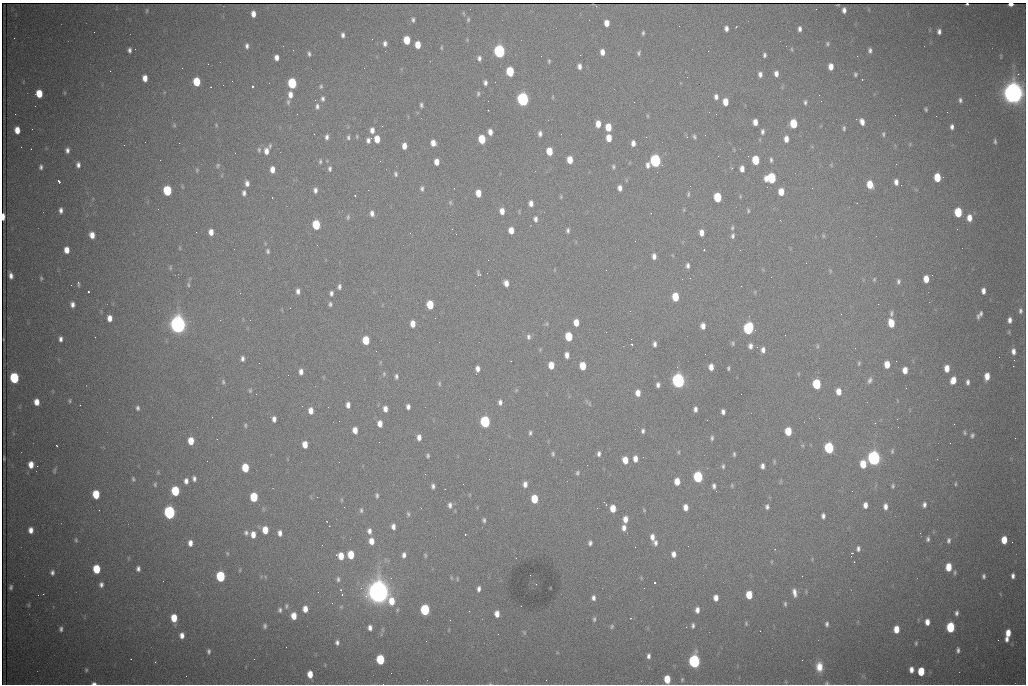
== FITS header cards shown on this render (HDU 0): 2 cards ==
NAXIS1  =                 1024 /fastest changing axis
NAXIS2  =                  682 /next to fastest changing axis

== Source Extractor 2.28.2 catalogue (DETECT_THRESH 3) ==
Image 1024 x 682 px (HDU 0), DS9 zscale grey, 1 PNG px = 1 image px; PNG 1028 x 686 px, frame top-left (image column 1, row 682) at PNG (2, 3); no overlay
Background 2280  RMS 29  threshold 87.7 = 3 sigma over >= 5 px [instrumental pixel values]
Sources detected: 469; all 469 listed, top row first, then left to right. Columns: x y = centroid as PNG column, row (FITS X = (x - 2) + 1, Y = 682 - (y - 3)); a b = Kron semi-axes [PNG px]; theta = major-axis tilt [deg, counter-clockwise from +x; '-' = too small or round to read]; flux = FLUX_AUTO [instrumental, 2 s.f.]
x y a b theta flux
967 4 3 3 - 2.7e+03
1011 4 4 3 - 2.1e+04
816 9 2 2 - 9.4e+02
147 10 7 3 89 2.4e+03
844 10 5 4 - 8.2e+03
253 14 6 4 -87 1.3e+04
413 20 6 4 -82 4.5e+03
468 20 5 4 - 3.0e+03
606 23 6 4 -85 1.7e+04
736 27 3 2 - 1.4e+03
726 28 5 4 - 7.5e+03
800 29 5 3 - 6.4e+03
94 32 2 2 - 1.2e+03
939 32 5 4 - 7.2e+03
643 33 5 3 - 3.3e+03
343 35 5 4 - 5.5e+03
14 38 3 2 - 1.5e+03
372 39 2 2 - 1.1e+03
407 40 6 5 - 5.0e+04
467 40 4 4 - 1.7e+03
385 43 6 5 - 6.8e+03
827 44 5 4 - 3.1e+03
418 45 6 5 - 2.6e+04
247 46 7 4 -85 5.8e+03
441 48 4 3 - 2.2e+03
792 49 7 3 -82 2.2e+03
129 50 5 4 - 6.0e+03
293 50 2 2 - 9.9e+02
870 50 6 4 90 5.9e+03
499 51 7 5 -84 4.6e+05
602 52 6 5 - 1.3e+04
639 53 5 4 - 3.8e+03
309 54 5 4 - 4.1e+03
764 55 4 3 - 4.1e+03
857 56 2 2 - 2.4e+03
1001 56 6 3 -82 1.7e+03
276 57 5 4 - 1.1e+04
479 58 6 5 - 6.2e+03
549 61 6 4 90 2.7e+03
208 64 3 2 - 2.9e+03
579 66 6 4 -88 9.1e+03
831 67 6 5 - 1.6e+04
110 71 2 2 - 8.3e+02
510 71 7 5 -86 1.0e+05
760 74 6 4 -89 7.2e+03
776 74 6 4 -86 9.3e+03
855 74 5 4 - 3.6e+03
1018 74 2 2 - 1.5e+04
687 77 2 2 - 1.0e+03
145 78 6 4 -84 1.7e+04
862 79 3 2 - 4.2e+03
197 82 6 5 - 6.3e+04
495 82 2 2 - 7.8e+02
292 83 7 5 -86 1.4e+05
485 83 6 5 - 6.2e+03
252 86 3 3 - 9.0e+04
321 86 6 5 - 3.1e+03
211 87 2 2 - 1.3e+03
39 93 6 5 - 4.3e+04
1013 93 10 8 -84 2.4e+06
478 94 6 5 - 3.7e+03
290 95 7 5 -88 1.3e+04
553 97 5 3 - 1.9e+03
716 97 6 5 - 7.5e+03
323 99 7 5 -90 5.5e+03
523 99 7 5 -84 5.7e+05
315 100 2 2 - 1.1e+03
960 100 6 5 - 5.1e+03
288 102 7 5 89 3.9e+03
634 102 2 2 - 9.3e+02
725 102 6 5 - 2.5e+04
805 102 6 4 89 4.3e+03
421 105 5 4 - 4.2e+03
317 106 8 6 -85 6.8e+03
926 109 4 3 - 3.1e+03
947 112 2 2 - 3.2e+03
15 114 2 2 - 1.0e+03
297 114 2 2 - 2.5e+03
716 114 2 2 - 8.8e+02
647 116 5 3 - 2.0e+03
755 122 6 4 -87 1.4e+04
862 122 6 4 -70 1.2e+04
598 124 6 5 - 2.0e+04
793 124 7 5 -88 6.4e+04
174 125 6 5 - 2.9e+03
216 125 5 4 - 2.1e+03
382 126 3 2 - 1.9e+03
608 127 6 5 - 3.6e+04
952 127 5 4 - 7.4e+03
844 128 5 4 - 3.5e+03
17 130 6 5 - 2.3e+04
372 130 7 5 -89 9.9e+03
762 131 6 4 90 5.3e+03
490 132 6 4 -82 1.3e+04
540 134 7 5 84 6.6e+03
883 134 6 4 -88 3.2e+03
357 136 6 4 -84 2.3e+03
327 137 7 5 83 6.4e+03
348 137 6 5 - 4.2e+03
694 137 5 3 - 3.6e+03
609 138 6 5 - 2.5e+04
377 139 6 5 - 2.7e+04
482 139 6 5 - 6.5e+04
786 139 6 5 - 1.4e+04
368 140 7 5 65 7.5e+03
995 141 6 4 -86 3.5e+03
179 143 2 2 - 3.9e+03
433 143 6 5 - 1.5e+04
633 143 5 4 - 1.0e+04
910 144 4 4 - 2.0e+03
124 145 2 2 - 1.8e+03
270 146 5 3 - 3.0e+03
404 146 6 4 -89 1.5e+04
67 150 5 4 - 7.1e+03
259 150 7 5 -90 3.7e+03
266 151 8 6 85 1.3e+04
549 151 6 5 - 3.8e+04
235 153 2 2 - 1.4e+03
570 160 6 5 - 2.9e+04
755 160 6 5 - 7.2e+04
771 160 6 3 -90 4.0e+03
320 161 5 3 - 3.3e+03
655 161 7 6 - 3.9e+05
436 162 6 4 -86 1.6e+04
896 164 3 2 - 1.5e+03
78 165 6 4 -89 7.1e+03
218 165 6 5 - 3.4e+03
613 166 6 5 - 3.3e+03
41 167 6 4 88 4.9e+03
732 168 3 3 - 1.7e+03
272 169 6 4 90 1.6e+04
330 169 7 5 89 4.8e+03
742 169 6 4 -89 1.2e+04
197 170 6 4 80 2.6e+03
395 174 7 5 -76 4.4e+03
937 177 6 5 - 5.0e+04
771 178 7 7 - 1.4e+05
626 180 5 3 - 1.9e+03
59 181 4 3 - 9.2e+03
896 182 6 4 -86 1.0e+04
247 183 6 4 -83 8.3e+03
870 184 6 5 - 3.7e+04
901 185 3 2 - 1.6e+03
422 188 7 5 -86 5.2e+03
620 188 6 4 -85 9.7e+03
812 188 2 2 - 3.1e+03
315 190 6 5 - 6.9e+03
368 190 2 2 - 8.2e+03
167 191 7 5 -86 1.3e+05
781 192 6 5 - 2.8e+04
244 193 6 4 -89 6.1e+03
478 193 6 5 - 2.3e+04
688 194 7 4 89 3.1e+03
355 196 3 2 - 4.0e+03
740 196 5 3 - 1.9e+03
561 197 5 3 - 2.2e+03
717 197 6 5 - 8.5e+04
450 202 6 5 - 3.0e+03
531 203 6 4 -88 1.1e+04
61 210 5 4 - 7.1e+03
684 210 5 3 - 2.0e+03
502 211 6 4 -85 1.6e+04
748 211 5 3 - 3.0e+03
958 212 7 5 -87 8.6e+04
372 213 7 5 -78 8.9e+03
651 213 3 2 - 1.4e+03
3 217 6 3 89 2.0e+04
348 217 7 5 79 3.8e+03
969 218 7 5 -89 1.8e+04
535 219 8 5 -86 6.7e+03
780 220 3 2 - 2.3e+03
316 225 7 5 -87 9.5e+04
732 228 7 4 80 3.3e+03
511 230 6 5 - 2.0e+04
568 230 6 4 86 4.6e+03
211 232 6 5 - 1.5e+04
410 233 2 2 - 1.0e+03
701 233 6 5 - 1.4e+04
92 235 6 5 - 1.6e+04
733 236 6 5 - 5.2e+03
823 236 7 3 -81 2.3e+03
265 243 6 3 -73 1.9e+03
180 248 6 3 -89 2.0e+03
67 250 6 4 -84 1.8e+04
704 250 2 2 - 1.3e+03
740 250 2 2 - 1.2e+03
268 251 6 4 -78 4.0e+03
654 256 6 4 -90 9.7e+03
488 260 2 2 - 2.0e+03
806 263 2 2 - 1.1e+03
688 266 7 5 88 6.5e+03
170 268 6 4 85 2.6e+03
606 270 2 2 - 1.2e+03
830 271 6 4 -61 2.2e+03
478 273 5 3 - 3.4e+03
932 275 2 2 - 1.0e+03
11 276 6 4 -79 9.8e+03
41 278 5 4 - 2.9e+03
874 279 5 3 - 2.3e+03
926 279 6 5 - 2.4e+04
898 281 7 5 80 5.0e+03
78 283 5 3 - 3.7e+03
506 283 6 5 - 1.3e+04
71 285 2 2 - 7.1e+03
188 285 7 5 -86 3.4e+03
339 287 5 4 - 5.2e+03
298 291 6 4 -83 8.1e+03
983 291 6 4 89 1.0e+04
88 292 3 3 - 3.3e+03
755 292 6 3 -73 1.8e+03
240 293 2 2 - 8.9e+02
331 293 6 4 88 5.7e+03
675 297 6 5 - 5.4e+04
72 304 6 5 - 8.5e+03
330 304 5 5 - 4.4e+03
878 304 2 2 - 1.2e+03
430 305 6 5 - 5.9e+04
290 308 2 2 - 1.4e+03
1020 311 8 5 85 6.3e+03
891 313 8 5 84 4.8e+03
841 314 2 2 - 2.6e+03
981 314 8 4 73 4.9e+03
978 316 8 4 -84 4.5e+03
110 318 6 4 -86 1.5e+04
220 320 2 2 - 1.0e+03
1010 320 6 5 - 9.8e+03
576 323 6 5 - 2.3e+04
891 323 7 5 -82 4.2e+04
413 324 6 4 -88 1.7e+04
546 324 5 5 - 2.8e+03
178 325 8 7 - 1.6e+06
703 326 6 5 - 1.1e+04
748 328 7 6 - 2.3e+05
1009 332 5 4 - 2.3e+03
569 336 6 5 - 6.9e+04
95 337 2 2 - 9.9e+02
528 337 7 5 -89 5.7e+03
61 339 6 4 90 7.0e+03
366 340 6 5 - 5.5e+04
733 343 5 4 - 2.9e+03
632 344 3 2 - 2.7e+03
654 344 5 4 - 6.5e+03
751 346 5 4 - 1.2e+04
817 346 7 3 -83 2.8e+03
855 348 2 2 - 8.8e+02
763 350 7 5 89 9.0e+03
1013 351 7 5 -85 1.1e+04
567 355 6 4 -86 1.2e+04
242 358 6 4 89 6.1e+03
1014 360 3 2 - 2.6e+03
259 363 2 2 - 1.7e+03
859 363 6 4 75 2.9e+03
887 364 6 5 - 2.7e+04
551 365 6 5 - 2.7e+04
583 366 6 5 - 4.2e+04
1013 366 2 2 - 1.9e+04
711 367 6 4 -86 1.6e+04
728 368 4 3 - 2.8e+03
947 368 6 4 90 2.1e+04
477 369 6 4 -88 9.8e+03
905 370 6 4 90 2.0e+04
301 372 6 4 89 9.9e+03
384 374 7 5 89 3.4e+03
288 375 2 2 - 1.4e+03
396 376 6 4 -79 4.7e+03
987 376 6 5 - 2.2e+04
14 378 7 5 -85 1.7e+05
870 380 8 5 69 6.1e+03
953 380 6 5 - 2.5e+04
678 381 7 6 - 8.6e+05
223 382 6 4 80 3.4e+03
968 382 5 3 - 5.9e+03
439 384 6 5 - 3.0e+03
817 384 7 5 -85 1.2e+05
658 385 5 4 - 6.7e+03
250 390 6 5 - 3.1e+03
516 390 6 4 45 2.4e+03
838 391 6 5 - 2.0e+04
638 393 6 5 - 1.6e+04
256 394 3 2 - 1.7e+03
70 401 4 3 - 2.8e+03
36 402 6 5 - 2.0e+04
500 402 6 5 - 6.7e+03
589 404 6 3 -89 1.9e+03
348 405 6 4 -88 1.0e+04
408 407 5 4 - 7.5e+03
138 408 6 5 - 4.8e+03
385 409 6 5 - 1.2e+04
695 409 5 4 - 7.1e+03
311 411 6 5 - 1.5e+04
723 412 5 4 - 6.8e+03
212 417 2 2 - 9.7e+02
274 419 5 4 - 8.8e+03
897 419 2 2 - 1.2e+03
339 421 2 2 - 1.1e+03
485 422 7 5 -87 2.6e+05
875 423 3 3 - 2.2e+03
380 424 6 5 - 1.6e+04
954 424 2 2 - 9.5e+03
245 425 5 4 - 2.9e+03
355 430 6 4 -86 1.7e+04
643 431 6 4 86 4.8e+03
788 431 6 5 - 5.2e+04
530 433 5 4 - 3.9e+03
965 433 5 5 - 3.1e+03
972 435 7 5 67 4.3e+03
419 437 6 4 86 1.0e+04
712 438 6 4 82 4.0e+03
191 441 6 5 - 3.0e+04
305 444 6 4 -87 2.2e+04
56 445 3 2 - 2.3e+03
802 445 5 3 - 1.9e+03
829 448 7 5 -86 1.9e+05
892 451 7 4 83 3.5e+03
678 452 5 4 - 2.3e+03
553 454 6 5 - 3.5e+03
599 454 6 4 86 6.1e+03
734 454 5 3 - 3.2e+03
428 456 5 3 - 3.2e+03
4 458 10 2 90 2.5e+02
874 458 7 6 - 8.5e+05
635 459 6 4 -90 1.4e+04
625 460 6 5 - 2.6e+04
774 462 7 3 89 2.4e+03
863 464 6 5 - 4.5e+04
31 465 6 5 - 2.0e+04
587 465 2 2 - 5.3e+03
723 466 6 4 84 3.6e+03
762 466 5 4 - 7.6e+03
245 468 6 5 - 5.8e+04
54 470 7 4 80 3.1e+03
577 473 6 4 79 3.4e+03
698 477 7 5 -86 2.0e+05
133 479 6 4 -65 3.0e+03
194 479 5 4 - 5.9e+03
186 481 6 4 -90 8.5e+03
677 481 6 5 - 2.5e+04
155 484 5 4 - 2.8e+03
463 484 2 2 - 1.2e+03
525 484 7 5 -90 1.1e+04
955 484 4 3 - 2.2e+03
732 485 5 4 - 2.6e+03
433 486 5 3 - 5.2e+03
714 486 5 3 - 5.8e+03
893 486 6 5 - 3.5e+03
175 491 6 5 - 1.0e+05
716 491 3 2 - 2.4e+03
852 491 3 2 - 1.5e+03
96 494 6 5 - 5.7e+04
377 495 7 5 -79 4.4e+03
254 497 6 5 - 7.8e+04
534 499 6 5 - 5.5e+04
341 500 7 4 -82 2.8e+03
450 505 8 6 90 7.6e+03
865 505 6 5 - 1.3e+04
924 505 6 5 - 6.6e+03
885 506 8 6 -89 1.1e+04
344 507 2 2 - 4.2e+03
685 507 6 4 -85 1.5e+04
767 507 5 4 - 5.3e+03
613 508 6 5 - 2.8e+04
99 510 2 2 - 1.1e+03
361 510 8 5 85 4.5e+03
644 510 5 3 - 1.9e+03
169 512 7 5 -86 5.1e+05
408 514 8 5 -81 4.0e+03
823 516 5 4 - 6.4e+03
625 519 6 5 - 1.5e+04
484 520 5 4 - 4.0e+03
393 527 7 5 -89 9.7e+03
624 528 6 5 - 1.1e+04
31 530 6 5 - 1.3e+04
265 530 6 5 - 3.1e+04
369 531 7 6 - 9.0e+03
246 533 5 5 - 4.8e+03
280 533 6 4 -82 9.7e+03
253 535 7 5 -87 1.6e+04
652 537 8 5 -83 1.2e+04
928 539 5 4 - 4.6e+03
76 540 5 4 - 2.8e+03
949 540 6 4 87 4.7e+03
1004 540 6 5 - 3.4e+04
371 541 7 5 -84 1.9e+04
190 543 6 5 - 1.2e+04
590 543 5 4 - 5.3e+03
656 543 7 6 - 6.8e+03
775 549 2 2 - 3.0e+03
858 549 7 6 - 6.9e+03
227 553 6 4 -78 2.7e+03
852 553 3 3 - 2.1e+03
673 554 6 5 - 1.1e+04
336 555 3 2 - 2.1e+03
351 555 6 5 - 4.4e+04
404 555 6 4 85 7.5e+03
425 555 5 3 - 2.6e+03
341 556 6 5 - 2.7e+04
948 567 6 5 - 3.9e+04
96 569 6 5 - 6.6e+04
138 569 5 4 - 6.6e+03
240 570 5 3 - 2.2e+03
52 572 6 4 -85 5.9e+03
955 572 6 4 89 3.3e+03
220 576 7 5 -85 1.7e+05
984 576 5 4 - 4.5e+03
1013 576 5 4 - 6.9e+03
641 578 5 3 - 1.9e+03
338 579 7 5 -89 4.4e+03
457 579 6 3 -83 1.9e+03
654 583 3 3 - 1.0e+05
536 584 2 2 - 1.1e+03
101 585 5 4 - 6.5e+03
11 587 5 3 - 4.7e+03
644 588 2 2 - 1.1e+03
479 589 5 3 - 6.6e+03
379 592 10 9 - 2.8e+06
794 593 10 5 -77 1.1e+04
43 594 2 2 - 1.0e+04
342 595 4 3 - 1.2e+03
749 595 6 5 - 4.4e+04
593 598 6 5 - 6.9e+03
716 598 6 4 -86 1.4e+04
392 601 9 6 -86 3.3e+04
785 604 6 4 -90 3.4e+03
28 605 5 4 - 2.3e+03
286 606 7 5 90 3.7e+03
341 607 5 5 - 2.3e+03
305 609 6 5 - 1.7e+04
280 610 6 5 - 4.6e+03
425 610 7 5 -88 1.9e+05
697 610 6 5 - 1.0e+04
956 613 5 4 - 5.6e+03
497 614 6 4 -89 1.6e+04
294 616 6 5 - 2.3e+04
174 618 6 5 - 3.8e+04
594 619 7 4 83 3.8e+03
927 622 6 4 -88 1.5e+04
746 623 6 4 -88 2.8e+03
827 624 6 5 - 4.9e+03
693 625 6 4 85 4.8e+03
265 626 5 4 - 4.3e+03
612 626 6 5 - 3.4e+03
686 627 2 2 - 1.2e+03
950 627 7 5 89 1.3e+05
370 628 5 4 - 8.2e+03
61 629 6 4 90 5.3e+03
896 629 6 5 - 2.9e+04
524 632 5 4 - 2.4e+03
1008 633 7 5 87 2.5e+04
182 635 7 5 86 1.2e+04
1007 639 6 4 -85 8.3e+03
337 642 5 4 - 5.5e+03
916 643 4 3 - 2.5e+03
958 650 6 4 88 5.1e+03
209 651 6 4 -86 4.4e+03
648 656 6 4 89 6.4e+03
254 659 2 2 - 5.7e+03
380 659 7 5 -87 1.1e+05
694 661 7 5 -89 5.2e+05
155 662 2 2 - 1.4e+03
819 667 12 8 -86 2.7e+04
86 670 5 4 - 3.2e+03
911 670 5 4 - 1.2e+04
921 671 6 5 - 5.9e+04
310 674 6 5 - 2.5e+04
667 679 6 5 - 4.1e+04
682 680 6 4 75 2.8e+03
94 683 6 3 -2 5.8e+03
827 683 5 4 - 2.7e+03
490 684 5 3 - 1.6e+03
At the frame edge (FLAGS 8, measured only in part): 7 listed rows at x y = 967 4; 1011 4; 3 217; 667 679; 94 683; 827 683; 490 684

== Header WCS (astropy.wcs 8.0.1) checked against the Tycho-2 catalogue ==
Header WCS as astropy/WCSLIB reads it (CRVAL/CRPIX/CD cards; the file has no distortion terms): RA---TAN/DEC--TAN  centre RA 06:56:16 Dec +31:26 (104.07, +31.43 deg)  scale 1.44 arcsec/px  FOV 24.5' x 16.3'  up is -93 deg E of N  parity flipped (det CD > 0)
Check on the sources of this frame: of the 60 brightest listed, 9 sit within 2.2 arcsec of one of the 15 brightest Tycho-2 stars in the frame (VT <= 13.07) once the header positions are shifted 0.47 arcsec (0.47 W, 0.05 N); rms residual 1.15 arcsec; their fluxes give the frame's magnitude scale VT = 25.40 - 2.5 log10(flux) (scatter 0.52 mag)
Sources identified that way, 9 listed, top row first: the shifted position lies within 2.2 arcsec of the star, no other Tycho-2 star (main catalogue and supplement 1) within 4.4 arcsec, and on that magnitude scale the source's flux lands within +1.5 / -3 mag of the star's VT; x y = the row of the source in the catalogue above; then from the Tycho-2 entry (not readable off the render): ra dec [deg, ICRS J2000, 3 dp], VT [Tycho-2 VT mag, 2 dp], TYC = Tycho-2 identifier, HIP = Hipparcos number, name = IAU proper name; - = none
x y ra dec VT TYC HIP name
523 99 103.952 +31.434 11.53 2437-424-1 - -
771 178 103.984 +31.534 11.82 2437-428-1 - -
178 325 104.065 +31.301 9.89 2437-425-1 - -
748 328 104.055 +31.528 12.03 2437-1294-1 - -
678 381 104.081 +31.501 10.83 2437-37-1 - -
874 458 104.112 +31.580 11.47 2437-71-1 - -
379 592 104.185 +31.385 8.52 2437-370-1 33393 -
425 610 104.192 +31.404 11.68 2437-91-1 - -
694 661 104.211 +31.512 11.03 2437-937-1 - -